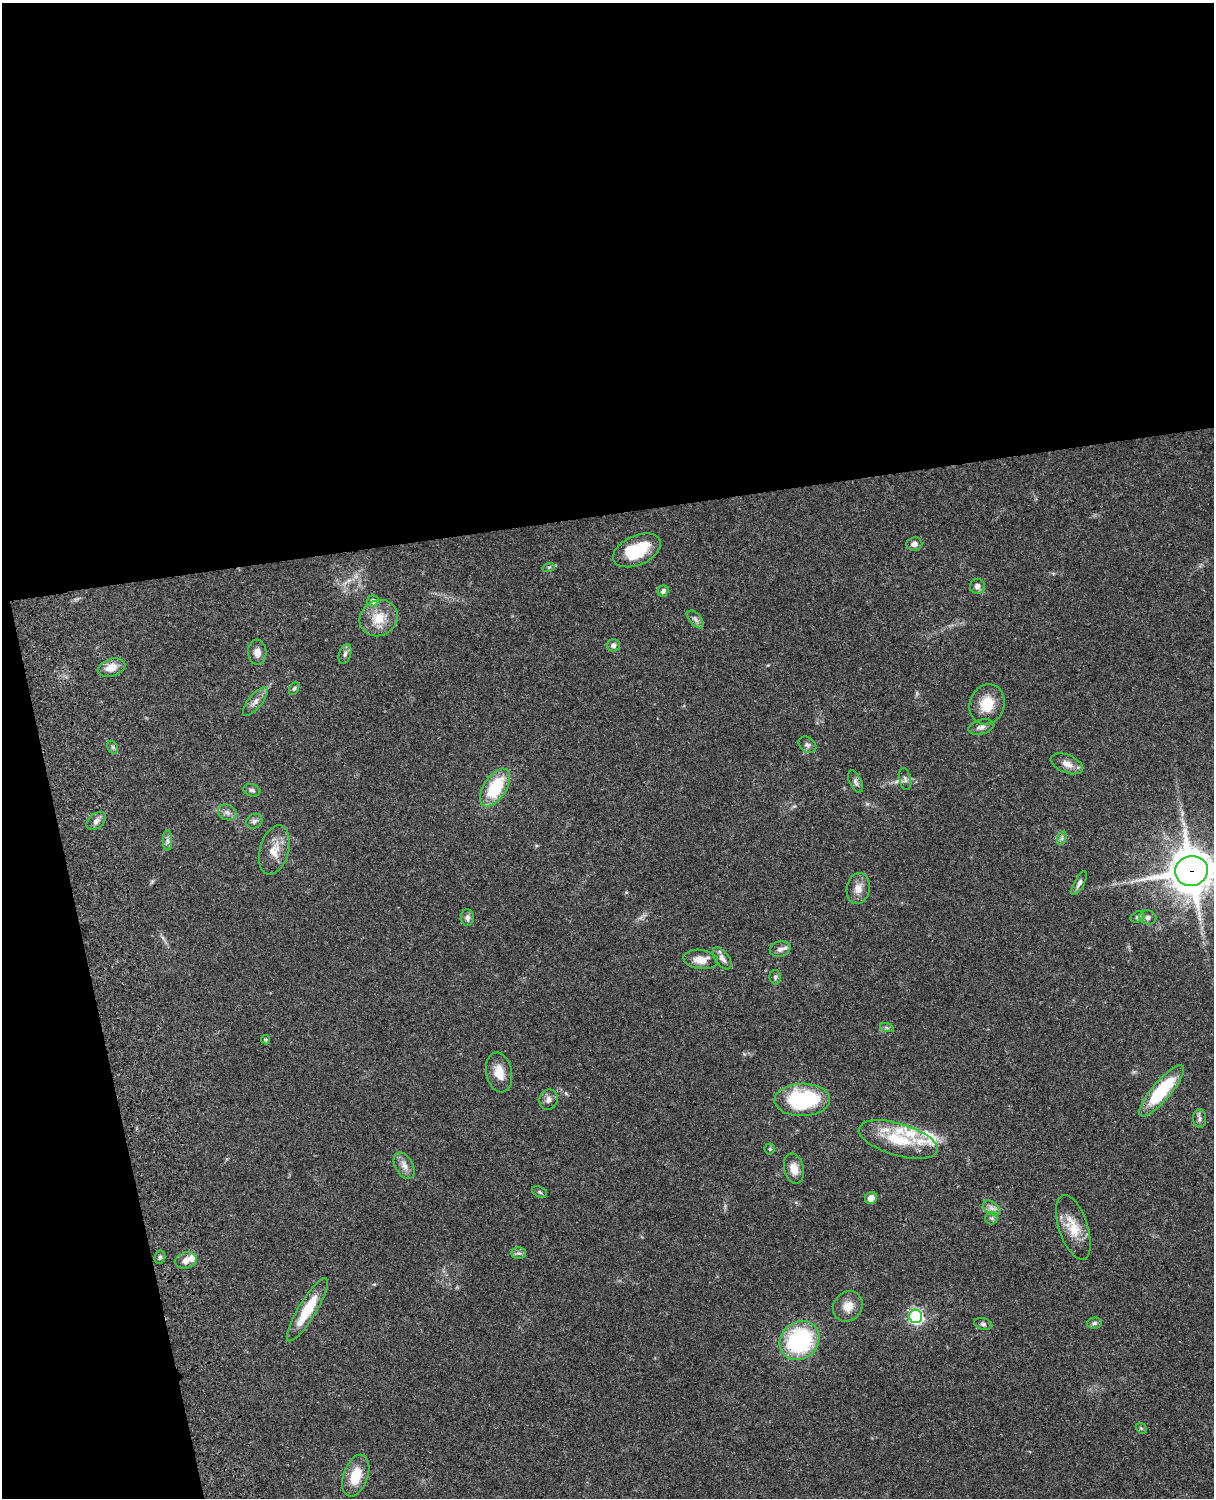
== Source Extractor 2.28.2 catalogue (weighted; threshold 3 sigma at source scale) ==
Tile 1 of 4 x 3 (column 1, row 1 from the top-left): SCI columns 121-1332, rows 3268-4763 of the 5087 x 4927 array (HDU 1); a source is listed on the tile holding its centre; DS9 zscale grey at full resolution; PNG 1216 x 1500 px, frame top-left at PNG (2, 3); each listed source drawn as its Kron ellipse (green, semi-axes under 4 px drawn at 4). Shown black and unused: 39% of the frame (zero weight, under 3 of 4 exposures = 6% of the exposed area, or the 3 px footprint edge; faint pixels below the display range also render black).
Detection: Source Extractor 2.28.2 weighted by HDU 2 'WHT'; one run over the whole footprint, this tile lists its part. Background 0.0787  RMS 0.0058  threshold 0.0262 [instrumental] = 3 sigma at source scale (4.5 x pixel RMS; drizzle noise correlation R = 1.50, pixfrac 1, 0.05/0.05 arcsec/px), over >= 5 px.
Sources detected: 71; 5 inside a brighter listed object's ellipse — not listed separately; the other 66 listed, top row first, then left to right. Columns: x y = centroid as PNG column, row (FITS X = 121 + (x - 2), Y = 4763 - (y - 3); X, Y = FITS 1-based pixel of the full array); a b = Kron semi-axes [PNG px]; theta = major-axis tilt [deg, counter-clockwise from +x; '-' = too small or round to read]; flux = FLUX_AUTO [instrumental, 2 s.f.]
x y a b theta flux
914 544 8 6 5 2.5
637 550 25 14 24 23
549 567 6 4 19 0.81
977 586 7 7 - 2.7
663 591 6 5 - 1.6
373 601 6 5 - 2.2
379 618 20 17 34 12
696 619 10 5 -49 1.9
613 645 6 6 - 1.8
257 652 12 9 -85 4.5
345 654 10 6 74 1.7
112 668 14 8 17 6.3
294 688 7 4 62 1
255 702 17 7 51 3.5
987 704 20 17 72 14
981 727 13 7 15 2.7
807 745 9 7 -36 1.8
113 747 7 5 -60 0.97
1067 764 17 9 -22 4.7
905 779 11 5 -80 1.8
855 782 12 6 -66 1.9
495 788 21 11 57 29
252 790 8 6 -18 1.7
227 812 9 7 -24 2.5
96 821 11 7 43 2.8
254 821 8 7 - 1.8
1062 838 7 4 72 1.2
167 841 10 4 -89 1.6
274 850 25 14 74 9.6
1191 871 16 15 - 1800
1079 883 13 5 62 2
858 888 16 11 82 5.2
1137 917 7 5 19 1.2
1148 917 9 7 -14 2
467 918 8 6 -86 2.3
780 949 10 7 12 2.7
722 958 13 6 -53 2.9
701 959 17 9 -7 6.7
775 977 7 5 -80 1.2
887 1028 7 4 -18 1.1
265 1040 5 4 - 0.67
499 1072 20 12 -77 8.5
1162 1091 33 9 49 37
548 1100 10 9 - 2.9
802 1100 28 16 1 54
1200 1118 9 6 -86 1.8
898 1139 41 16 -16 22
770 1149 5 5 - 0.8
404 1166 14 9 -60 4
794 1169 15 9 -77 6.2
540 1192 8 5 -28 0.95
871 1198 6 6 - 4.3
992 1208 9 6 -36 2.6
991 1218 6 6 - 1.2
1073 1227 34 14 -72 13
518 1253 7 6 - 1.8
160 1257 6 5 - 1.3
186 1260 11 8 16 4.3
848 1306 16 14 52 7
307 1310 36 9 59 19
916 1316 6 6 - 120
1095 1323 7 5 3 1.4
983 1324 9 5 -15 1.4
800 1340 21 18 40 66
1141 1428 6 4 -43 0.75
356 1476 22 12 70 14
Overlapping masked pixels (flux is a lower limit): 1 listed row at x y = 1191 871
Isophote crosses this tile's border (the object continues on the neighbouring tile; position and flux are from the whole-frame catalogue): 1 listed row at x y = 1191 871